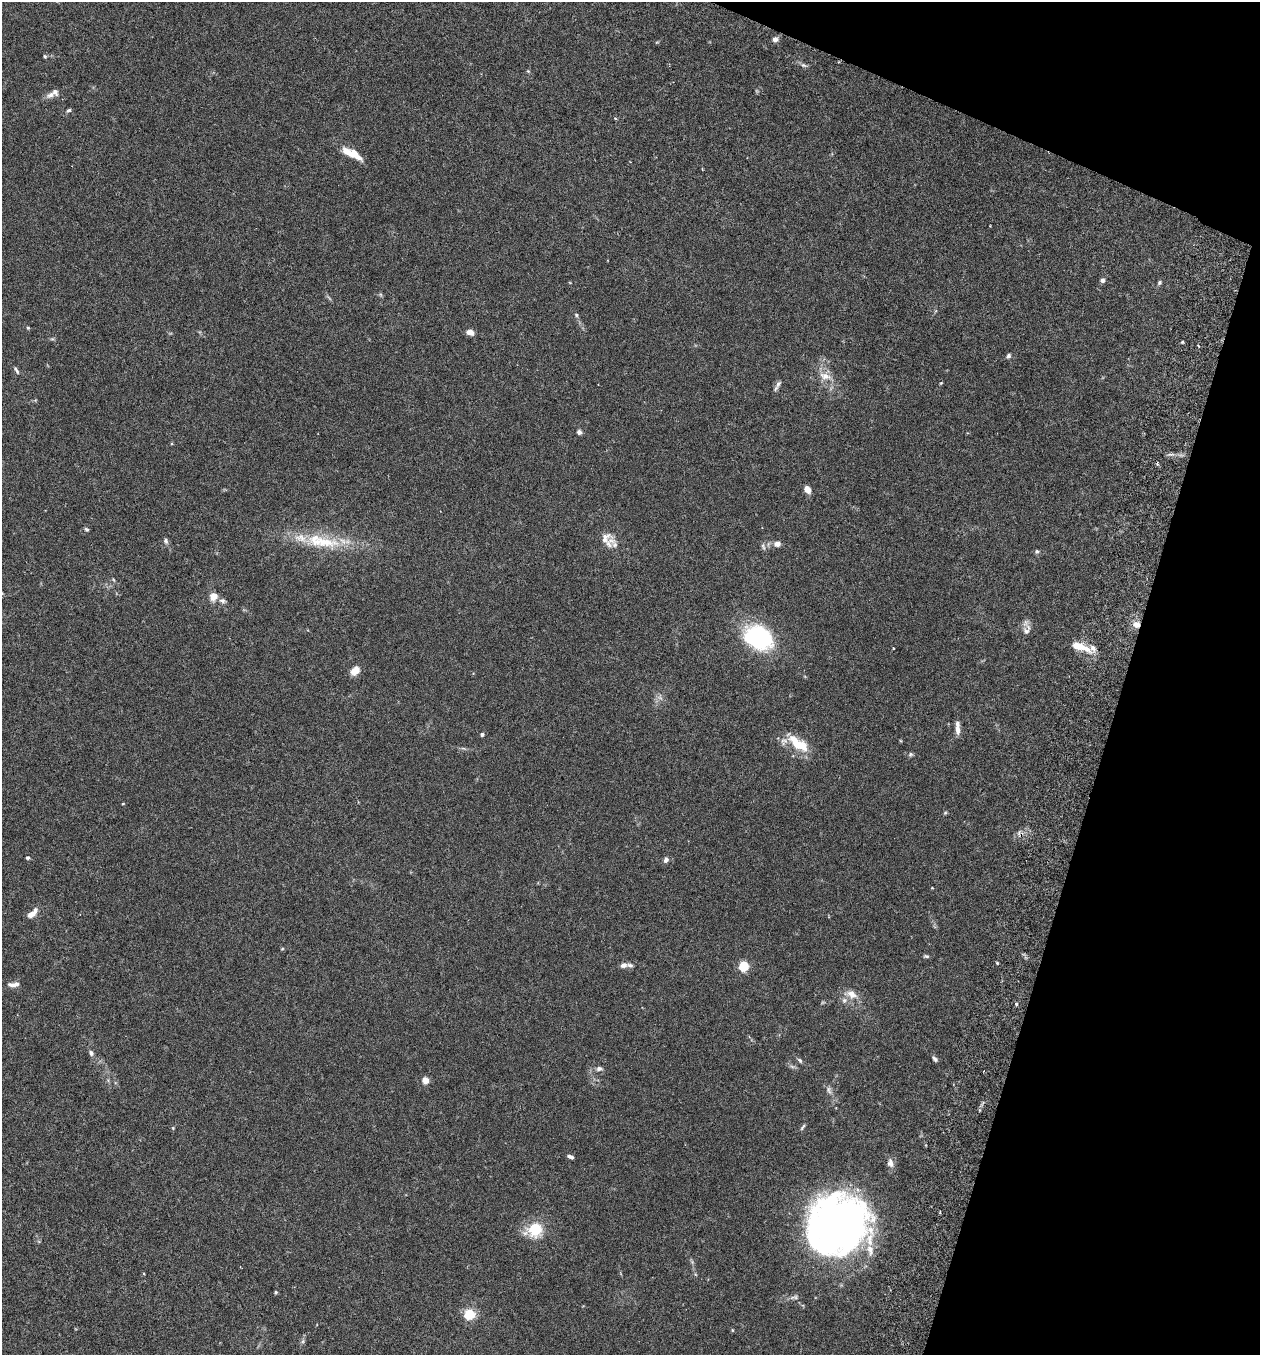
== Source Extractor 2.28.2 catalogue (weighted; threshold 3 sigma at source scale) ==
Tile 8 of 4 x 4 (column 4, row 2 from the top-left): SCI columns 3967-5224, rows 2737-4089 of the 5546 x 5470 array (HDU 1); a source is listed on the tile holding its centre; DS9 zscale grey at full resolution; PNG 1262 x 1357 px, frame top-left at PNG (2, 2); no overlay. Shown black and unused: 15% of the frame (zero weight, under 3 of 6 exposures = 3% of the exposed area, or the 3 px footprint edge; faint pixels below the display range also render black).
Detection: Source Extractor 2.28.2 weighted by HDU 2 'WHT'; one run over the whole footprint, this tile lists its part. Background 0.0169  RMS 0.002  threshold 0.00799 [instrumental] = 3 sigma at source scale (4.09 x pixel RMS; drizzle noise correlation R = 1.36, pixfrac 0.8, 0.05/0.05 arcsec/px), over >= 5 px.
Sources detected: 78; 1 too faint to see at this stretch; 2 cosmic-ray / hot-pixel residue — not listed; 7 inside a brighter listed object's ellipse — not listed separately; the other 68 listed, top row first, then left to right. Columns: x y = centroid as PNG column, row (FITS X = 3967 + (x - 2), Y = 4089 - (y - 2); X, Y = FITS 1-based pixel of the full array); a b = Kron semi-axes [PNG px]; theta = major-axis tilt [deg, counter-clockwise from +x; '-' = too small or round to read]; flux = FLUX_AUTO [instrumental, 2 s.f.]
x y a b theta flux
775 39 7 6 - 0.65
657 42 6 3 18 0.16
45 56 5 4 - 0.25
804 65 10 5 -24 0.46
528 71 5 4 - 0.19
51 95 13 8 22 0.92
69 110 7 4 29 0.3
615 118 4 3 - 0.21
351 153 25 8 -26 3.2
702 169 3 3 - 0.13
1103 280 5 5 - 0.54
1159 283 6 5 - 0.3
576 315 5 4 - 0.25
28 328 4 4 - 0.2
470 332 8 6 -13 1.1
1182 342 4 3 - 0.18
1009 356 7 5 61 0.38
16 370 11 4 -59 0.39
825 376 19 9 -16 1.9
941 383 4 3 - 0.15
778 384 12 6 59 0.63
579 432 6 6 - 0.48
807 489 8 6 -59 1.3
86 529 5 4 - 0.31
605 538 20 15 7 2
166 541 8 6 -72 0.43
322 541 57 16 -10 9.1
777 544 8 6 10 0.95
763 547 10 4 -66 0.39
1037 551 6 5 - 0.33
214 597 10 9 - 1.4
222 601 9 6 -12 0.48
1137 624 8 7 - 1.4
1026 631 12 9 -40 0.93
759 638 28 21 -26 21
1079 646 23 7 -19 3.9
355 671 11 8 39 1.6
957 729 13 6 -84 1
482 734 4 4 - 0.47
799 744 27 11 -36 5.3
910 754 6 6 - 0.32
123 804 5 3 - 0.13
945 813 5 5 - 0.21
28 858 4 4 - 0.26
666 860 7 6 - 0.55
32 913 15 7 42 1.4
282 949 5 3 - 0.15
926 956 7 4 -2 0.29
997 963 5 3 - 0.18
624 965 8 6 23 0.72
744 966 5 5 - 12
14 984 14 6 4 0.93
851 994 17 10 -18 1.8
1016 1004 3 3 - 0.65
91 1053 7 6 - 0.47
935 1059 8 4 -48 0.43
800 1060 8 5 -46 0.34
599 1069 8 6 7 0.56
425 1080 4 4 - 3.3
829 1090 11 7 -67 0.64
803 1127 10 3 56 0.31
570 1156 8 4 -24 0.5
890 1163 12 9 -85 0.95
837 1224 51 47 37 120
535 1230 21 16 20 5.3
276 1292 4 4 - 0.2
469 1314 5 5 - 17
732 1330 6 3 -71 0.16
Overlapping masked pixels (flux is a lower limit): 1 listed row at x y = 1137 624